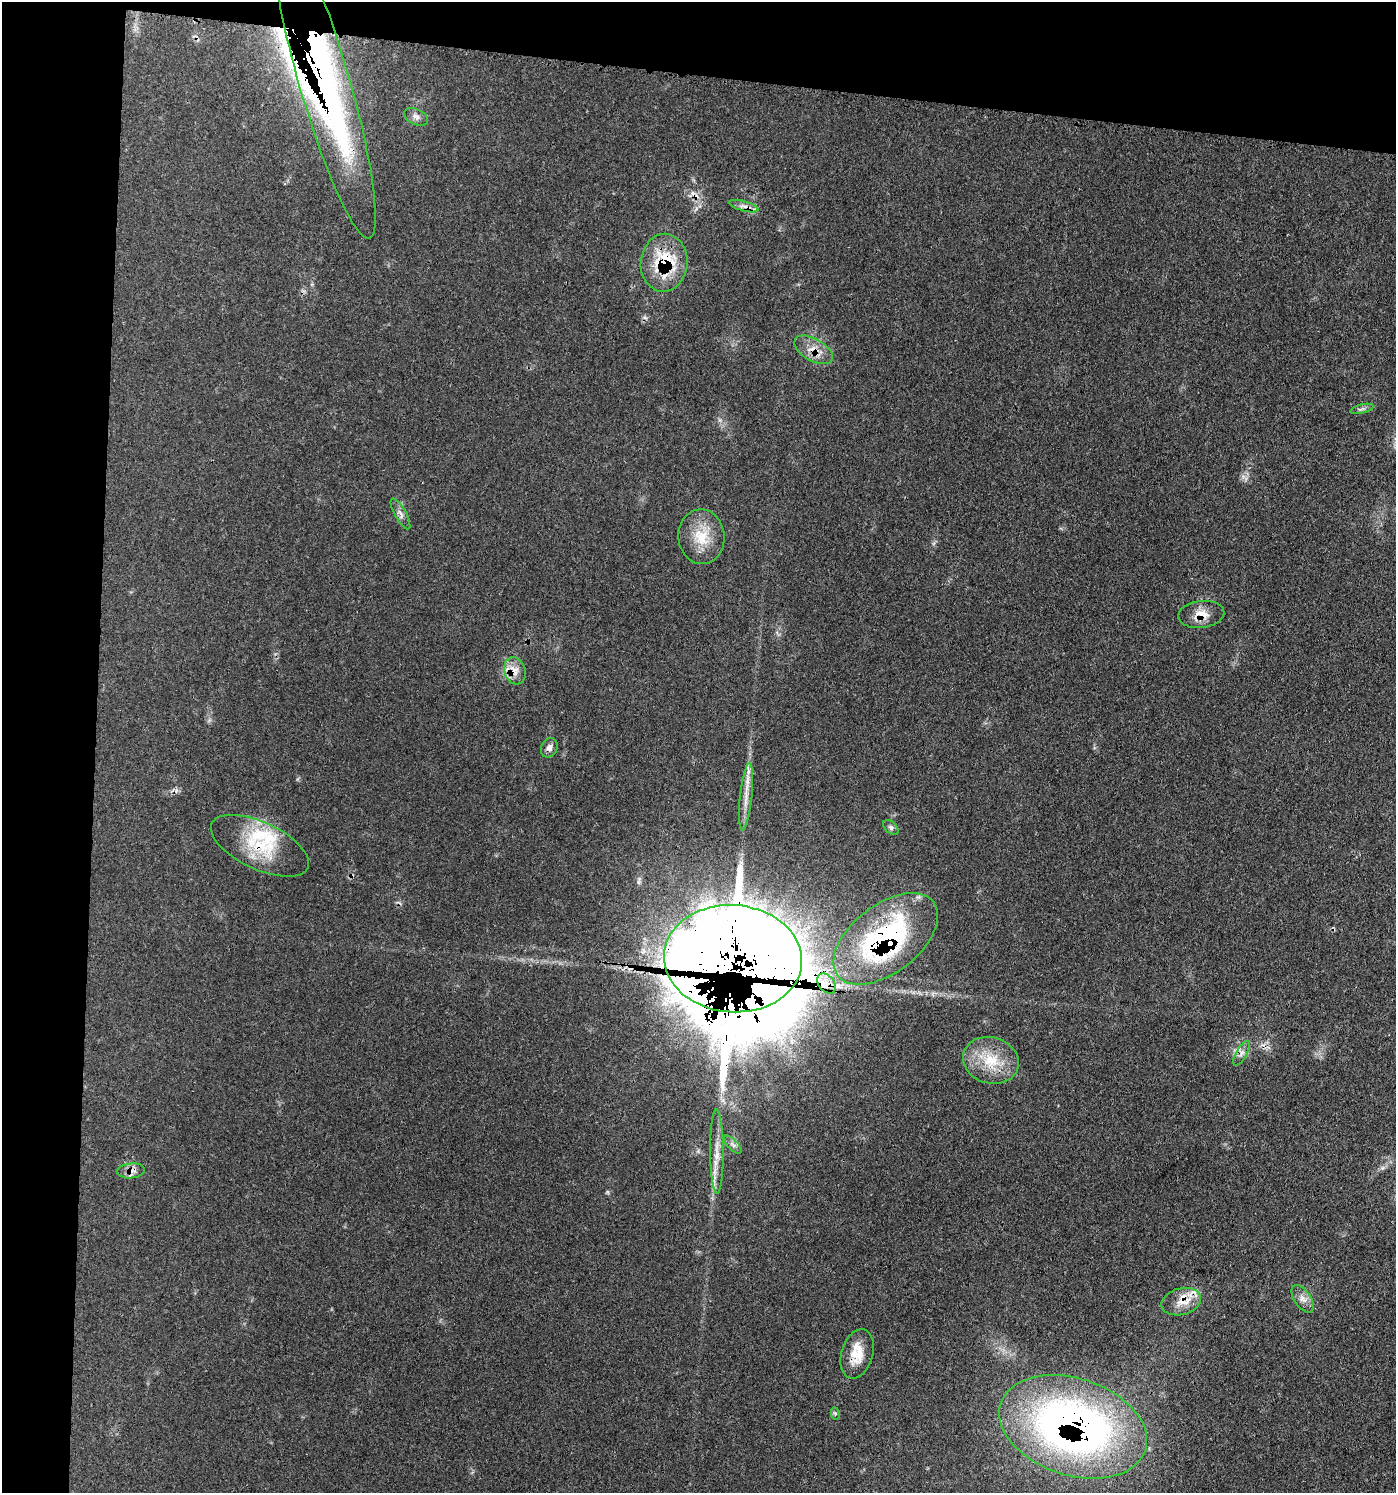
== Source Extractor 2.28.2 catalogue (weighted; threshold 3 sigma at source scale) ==
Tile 1 of 3 x 3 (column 1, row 1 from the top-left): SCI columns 294-1687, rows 3061-4551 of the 4632 x 4608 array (HDU 1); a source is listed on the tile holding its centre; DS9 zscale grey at full resolution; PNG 1398 x 1495 px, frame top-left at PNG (2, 2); each listed source drawn as its Kron ellipse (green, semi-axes under 4 px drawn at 4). Shown black and unused: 12% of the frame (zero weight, under 3 of 4 exposures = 8% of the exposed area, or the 3 px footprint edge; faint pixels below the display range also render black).
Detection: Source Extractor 2.28.2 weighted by HDU 2 'WHT'; one run over the whole footprint, this tile lists its part. Background 0.13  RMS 0.0055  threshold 0.0246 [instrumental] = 3 sigma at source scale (4.5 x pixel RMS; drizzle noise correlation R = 1.50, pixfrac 1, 0.05/0.05 arcsec/px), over >= 5 px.
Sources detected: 37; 1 inside a brighter object's white glare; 3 cosmic-ray / hot-pixel residue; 1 long thin detection or spike segment (spike, bleed or trail) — neither listed nor drawn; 5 inside a brighter listed object's ellipse — not listed separately; the other 27 listed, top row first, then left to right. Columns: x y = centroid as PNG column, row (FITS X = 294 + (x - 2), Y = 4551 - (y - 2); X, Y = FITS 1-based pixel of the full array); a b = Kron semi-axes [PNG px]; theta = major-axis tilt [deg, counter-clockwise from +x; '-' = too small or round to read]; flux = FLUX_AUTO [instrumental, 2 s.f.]
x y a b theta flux
324 80 164 25 -74 240
416 117 13 7 -26 2.6
744 206 15 5 -15 3.3
664 263 29 23 85 34
813 350 21 11 -30 7.8
1362 409 12 4 14 1.5
400 514 17 5 -61 2.7
701 537 27 23 -83 17
1201 614 23 13 7 8.6
515 671 14 10 -73 5.9
549 748 10 8 65 2.7
746 797 34 6 84 7.4
891 827 9 5 -45 1.6
260 846 53 23 -25 33
886 939 60 34 38 120
733 959 69 53 -4 2900
826 984 11 7 -52 5
1242 1053 14 5 60 2.6
991 1060 28 23 -16 21
733 1145 11 5 -45 2.1
717 1152 42 6 -90 9.2
131 1171 14 7 6 3.8
1303 1299 15 8 -55 4
1181 1302 20 13 14 9.5
857 1354 25 15 73 13
835 1413 6 4 -76 0.86
1073 1427 76 48 -18 330
Overlapping masked pixels (flux is a lower limit): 14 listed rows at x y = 324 80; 744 206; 664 263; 813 350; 1201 614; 515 671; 549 748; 260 846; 886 939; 733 959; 131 1171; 1181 1302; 857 1354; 1073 1427